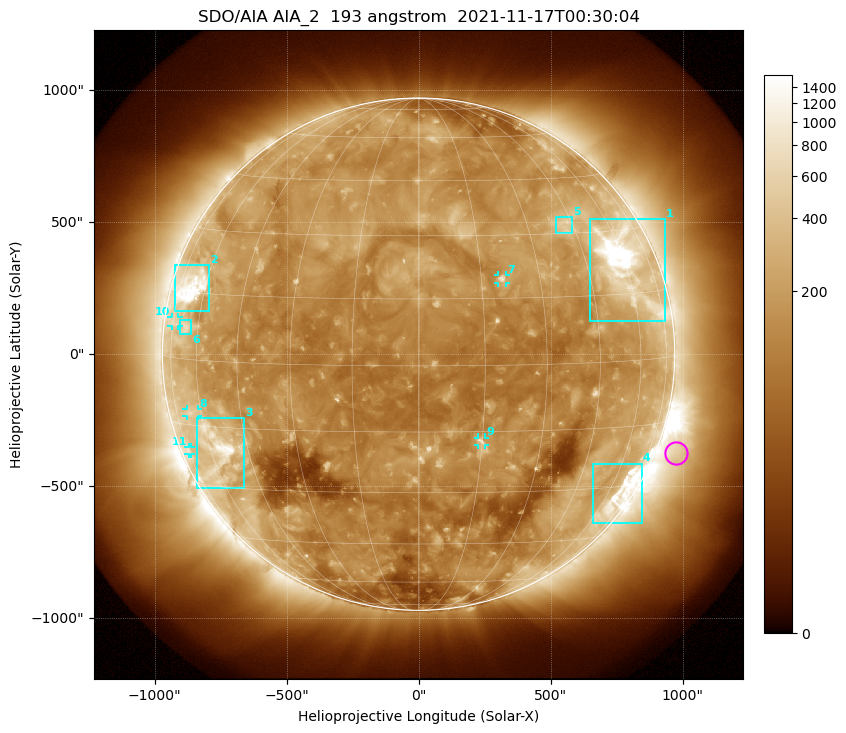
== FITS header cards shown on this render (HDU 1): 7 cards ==
TELESCOP= 'SDO/AIA '           / For AIA: SDO/AIA
INSTRUME= 'AIA_2   '           / For AIA: AIA_ATA1, AIA_ATA2, AIA_ATA3 or AIA_AT
WAVELNTH=                  193 / [angstrom] Wavelength
WAVEUNIT= 'angstrom'           / Wavelength unit: angstrom
DATE-OBS= '2021-11-17T00:30:04.843' / [ISO] Date when observation started; ISO 8
CTYPE1  = 'HPLN-TAN'           / CTYPE1: HPLN
CTYPE2  = 'HPLT-TAN'           / CTYPE2: HPLT

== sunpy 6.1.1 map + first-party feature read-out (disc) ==
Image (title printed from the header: SDO/AIA AIA_2  193 angstrom  2021-11-17T00:30:04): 1024 x 1024 px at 2.4 arcsec/px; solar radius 971 arcsec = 404 px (full disc in frame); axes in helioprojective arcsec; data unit not stated in the header (colour bar unlabelled)
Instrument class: DISC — disc imager (sunpy class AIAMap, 193 A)
Bright regions (active regions / flare kernels): reference = the median radial profile (limb darkening/brightening removed); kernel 9 px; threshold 5 sigma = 273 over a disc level ~139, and >= 1.15x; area >= 12 px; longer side >= 10 px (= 24 arcsec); searched inside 0.97 R_sun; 11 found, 11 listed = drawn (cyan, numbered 1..; 5 of them under ~33 arcsec drawn as corner ticks so the feature stays visible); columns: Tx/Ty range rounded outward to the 5 arcsec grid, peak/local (2 s.f.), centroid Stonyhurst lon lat
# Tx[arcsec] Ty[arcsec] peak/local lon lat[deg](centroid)
1 650..935 125..510 16 +59 +22
2 -925..-795 160..335 12 -67 +16
3 -840..-660 -510..-240 8.1 -57 -20
4 660..845 -640..-415 7.5 +66 -32
5 520..580 455..520 3.6 +42 +32
6 -905..-860 75..130 3.2 -66 +7
7 300..330 270..300 6 +20 +20
8 -880..-835 -235..-205 2.7 -65 -12
9 225..255 -345..-315 5 +15 -17
10 -935..-910 105..140 2.3 -74 +8
11 -870..-860 -380..-350 2.1 -73 -21
Off-limb structures (1.02-1.3 R_sun): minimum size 162 px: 9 found; the strongest spans PA ~225..270 deg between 1.02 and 1.3 R_sun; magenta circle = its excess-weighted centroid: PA ~250 deg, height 1.08 R_sun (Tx ~975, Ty ~-375 arcsec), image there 2.2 x the reference